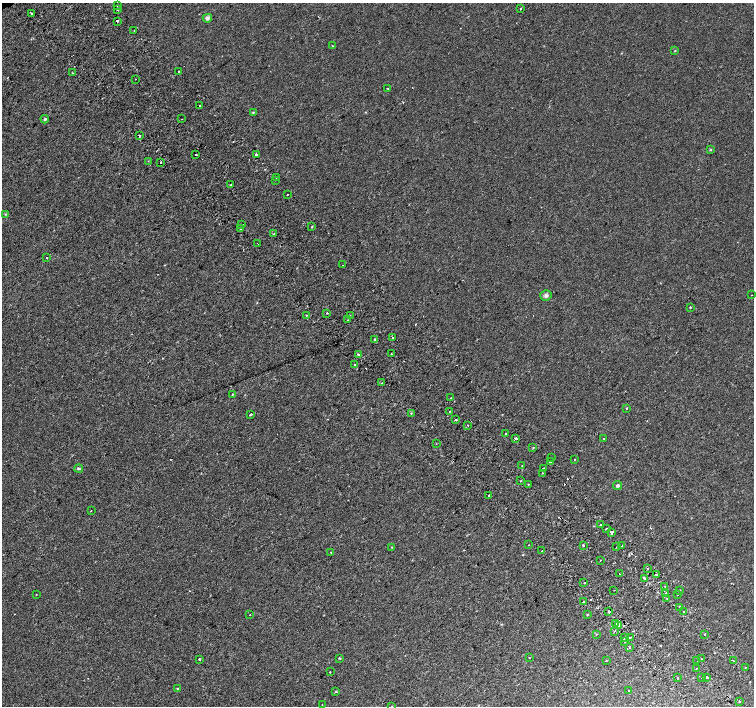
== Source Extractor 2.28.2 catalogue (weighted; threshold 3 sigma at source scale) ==
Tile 6 of 4 x 4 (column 2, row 2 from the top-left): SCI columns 1560-3063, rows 3067-4473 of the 6117 x 6075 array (HDU 1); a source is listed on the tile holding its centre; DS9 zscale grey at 2 x 2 block average (1 PNG px = mean of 2 x 2 image px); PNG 756 x 708 px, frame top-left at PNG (2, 3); each listed source drawn as its Kron ellipse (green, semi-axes under 4 px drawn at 4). Shown black and unused: <1% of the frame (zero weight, under 2 of 3 exposures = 3% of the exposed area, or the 3 px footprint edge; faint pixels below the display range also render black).
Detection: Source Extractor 2.28.2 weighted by HDU 2 'WHT'; one run over the whole footprint, this tile lists its part. Background 1.89e-04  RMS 0.0041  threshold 0.0183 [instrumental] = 3 sigma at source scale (4.5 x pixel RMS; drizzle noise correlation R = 1.50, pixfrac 1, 0.0396/0.0396 arcsec/px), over >= 5 px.
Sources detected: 139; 9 cosmic-ray / hot-pixel residue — neither listed nor drawn; the other 130 listed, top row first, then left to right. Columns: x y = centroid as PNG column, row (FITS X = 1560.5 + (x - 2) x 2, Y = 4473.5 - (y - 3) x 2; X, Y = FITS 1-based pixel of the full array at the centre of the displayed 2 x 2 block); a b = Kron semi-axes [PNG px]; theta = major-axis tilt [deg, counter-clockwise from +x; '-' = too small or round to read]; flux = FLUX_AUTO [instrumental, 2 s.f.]
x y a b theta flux
117 6 2 2 - 1.9
520 8 2 2 - 0.69
117 9 2 2 - 6.5
32 14 2 2 - 3.9
207 18 4 4 - 2.7
117 21 2 2 - 18
134 30 2 2 - 0.45
332 45 2 2 - 19
675 51 3 2 - 0.5
179 71 2 2 - 0.56
72 73 3 2 - 0.56
135 79 2 2 - 0.44
388 88 2 2 - 0.54
199 106 2 2 - 2.3
253 112 3 3 - 0.77
45 119 4 3 - 1.2
181 119 2 2 - 0.68
140 136 2 2 - 1.3
711 149 3 3 - 0.71
196 155 2 2 - 2
256 155 2 2 - 6.4
148 161 2 2 - 0.37
161 163 2 2 - 1.6
276 178 2 2 - 1.8
275 180 2 2 - 0.67
231 185 2 2 - 1.2
287 195 2 2 - 1.6
6 214 3 2 - 0.63
242 225 2 2 - 3.9
312 227 2 2 - 0.71
241 229 2 2 - 1.7
274 234 2 2 - 0.91
257 243 2 2 - 0.59
46 258 2 2 - 5.1
343 265 2 2 - 0.68
751 295 2 2 - 0.41
546 296 5 5 - 2.1
690 307 2 2 - 0.62
327 313 2 2 - 2
307 315 2 2 - 0.92
350 315 2 2 - 1.3
348 320 2 2 - 0.36
393 338 2 2 - 8.3
375 340 2 2 - 2.7
358 354 2 2 - 4.7
391 354 2 2 - 0.54
355 365 2 2 - 1.1
382 383 2 2 - 0.52
232 395 3 2 - 0.58
451 398 2 2 - 2.1
626 408 2 2 - 0.8
450 411 2 2 - 1.2
411 413 2 2 - 0.59
250 415 2 2 - 3.5
456 420 2 2 - 1.8
468 426 2 2 - 0.46
506 434 2 2 - 0.73
516 438 2 2 - 13
603 438 2 2 - 1.4
436 444 2 2 - 0.36
533 447 2 2 - 1.3
552 458 2 2 - 2.3
574 459 2 2 - 1.3
550 462 2 2 - 12
522 466 2 2 - 0.47
79 469 4 3 - 1.3
543 469 2 2 - 2.1
543 473 2 2 - 2.8
521 481 2 2 - 2.6
528 484 2 2 - 1.9
618 485 4 3 - 2.1
489 495 2 2 - 2.9
91 511 2 2 - 0.53
600 525 2 2 - 1.6
606 528 2 2 - 1.1
611 533 2 2 - 5
528 545 2 2 - 0.37
583 545 2 2 - 5.5
622 546 2 2 - 0.83
392 547 3 2 - 0.47
616 547 2 2 - 0.47
541 551 2 2 - 4.4
331 552 2 2 - 0.86
600 560 2 2 - 1.3
647 569 2 2 - 0.63
619 573 2 2 - 2.7
656 574 2 2 - 6.9
644 578 3 2 - 3.7
584 583 2 2 - 3.7
665 586 2 2 - 1.8
614 590 2 2 - 0.37
680 590 2 2 - 0.71
666 593 2 2 - 2
36 594 2 2 - 0.42
678 595 2 2 - 0.71
667 599 2 2 - 2.7
583 602 2 2 - 5.3
679 607 3 2 - 0.95
609 612 2 2 - 20
684 612 2 2 - 0.65
250 614 2 2 - 0.96
587 615 3 2 - 0.56
616 624 2 2 - 2
619 626 2 2 - 2.7
614 632 2 2 - 0.63
596 634 2 2 - 0.62
705 634 2 2 - 0.98
630 637 2 2 - 8.7
624 638 2 2 - 3.7
625 642 4 2 - 1.9
630 647 2 2 - 1.7
529 657 2 2 - 0.45
339 658 3 2 - 0.56
199 659 2 2 - 2.4
701 659 2 2 - 0.86
606 661 2 2 - 4.7
697 661 2 2 - 0.31
733 661 2 2 - 5
745 667 2 2 - 0.54
696 668 2 2 - 0.71
330 672 2 2 - 1
701 677 2 2 - 1.3
707 677 2 2 - 17
677 678 2 2 - 0.98
177 688 2 2 - 0.81
629 690 2 2 - 1.6
336 692 3 2 - 0.68
740 701 2 2 - 1.8
322 705 2 2 - 0.38
392 706 2 2 - 0.31
Overlapping masked pixels (flux is a lower limit): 5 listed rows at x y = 140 136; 256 155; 656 574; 619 626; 625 642
Isophote crosses this tile's border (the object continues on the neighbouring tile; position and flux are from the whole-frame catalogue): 1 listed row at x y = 392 706
Diffuse or blended objects may show on this block-average render without a row.